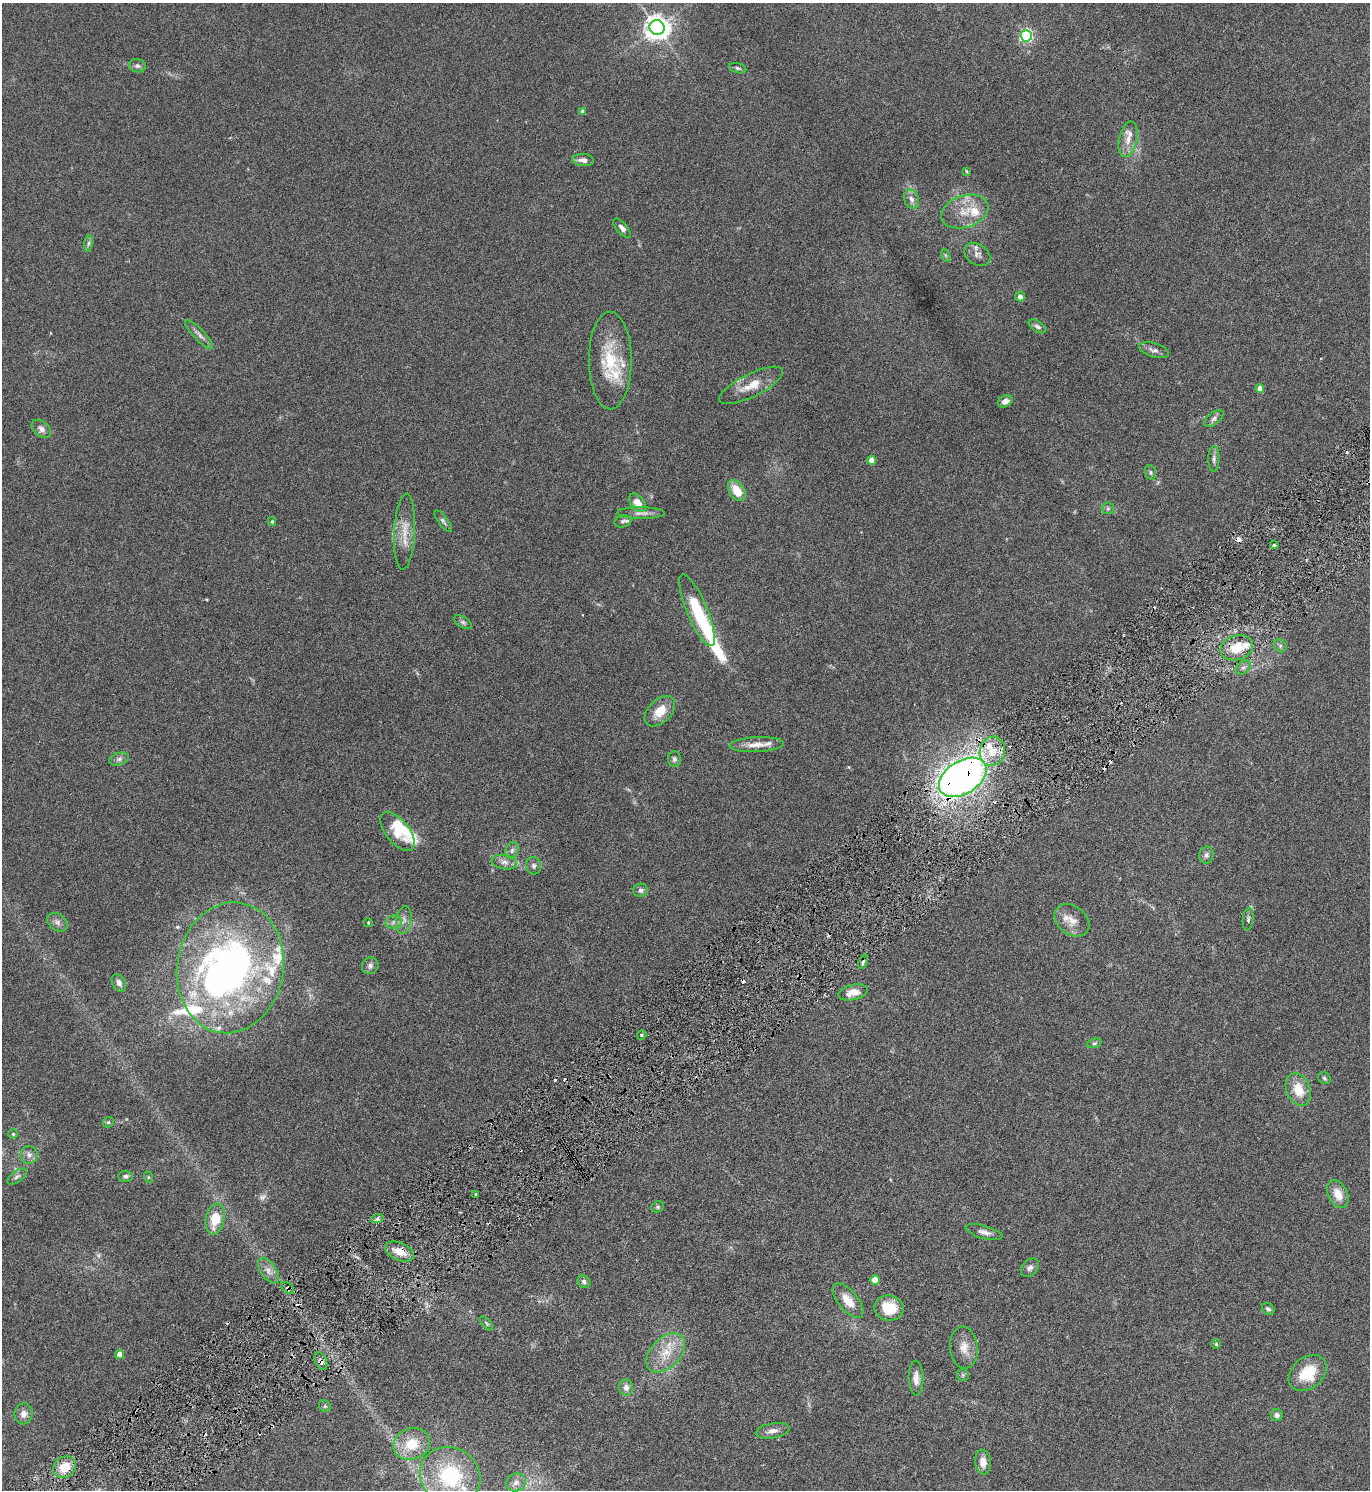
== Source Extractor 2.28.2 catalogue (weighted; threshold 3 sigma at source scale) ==
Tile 7 of 4 x 4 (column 3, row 2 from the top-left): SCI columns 2904-4271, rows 2983-4470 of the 5945 x 5961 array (HDU 1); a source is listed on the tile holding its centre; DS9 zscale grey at full resolution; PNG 1372 x 1492 px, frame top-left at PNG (2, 3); each listed source drawn as its Kron ellipse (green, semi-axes under 4 px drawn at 4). Shown black and unused: <1% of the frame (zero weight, under 3 of 6 exposures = <1% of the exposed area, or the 3 px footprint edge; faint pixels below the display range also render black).
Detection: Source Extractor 2.28.2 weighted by HDU 2 'WHT'; one run over the whole footprint, this tile lists its part. Background 0.0303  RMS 0.0036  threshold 0.0148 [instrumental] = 3 sigma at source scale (4.09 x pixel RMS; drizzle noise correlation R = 1.36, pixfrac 0.8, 0.05/0.05 arcsec/px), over >= 5 px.
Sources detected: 141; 1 too faint to see at this stretch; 4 inside a brighter object's white glare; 11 cosmic-ray / hot-pixel residue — neither listed nor drawn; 17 inside a brighter listed object's ellipse — not listed separately; the other 108 listed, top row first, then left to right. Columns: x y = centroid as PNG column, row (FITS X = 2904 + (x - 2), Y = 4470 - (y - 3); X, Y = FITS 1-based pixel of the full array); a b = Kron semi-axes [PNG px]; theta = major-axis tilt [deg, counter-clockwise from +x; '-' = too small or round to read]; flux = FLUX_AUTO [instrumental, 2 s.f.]
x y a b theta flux
657 28 7 7 - 310
1026 36 6 5 - 62
137 66 8 6 -11 1
738 68 9 5 -12 0.69
583 111 4 4 - 1.4
1128 139 18 9 78 3.3
583 160 11 6 -5 1.7
967 171 4 3 - 0.34
912 199 10 7 -69 1.7
965 212 24 16 18 7.2
622 228 11 5 -50 1.3
88 243 8 4 81 0.71
977 254 14 10 -35 1.8
945 255 6 4 -71 0.51
1020 296 5 4 - 1.8
1037 326 10 5 -33 0.88
199 334 19 5 -45 1.6
1154 350 15 7 -16 1.5
610 360 49 21 -90 17
751 385 35 11 26 6.3
1260 388 4 4 - 3.1
1005 401 8 5 30 1.6
1214 418 11 6 38 1.2
41 429 11 7 -40 1.5
1214 459 13 5 90 1.2
872 460 4 4 - 3.9
1151 472 7 5 -74 0.63
737 491 12 7 -57 6.2
637 503 10 7 -51 3.9
1108 508 6 6 - 0.65
641 513 24 6 -1 1.9
272 521 4 4 - 0.37
443 521 13 5 -53 0.76
623 521 8 6 11 0.72
405 532 38 10 87 5.8
1274 545 4 4 - 0.48
697 610 39 10 -67 18
463 622 10 5 -32 0.78
1280 646 7 5 -47 0.72
1237 648 16 12 18 7
1243 668 8 5 39 0.96
660 711 18 11 45 5.2
756 745 27 7 2 3.5
992 751 15 12 73 6.2
119 759 10 6 15 1.1
674 759 8 6 -89 0.92
963 777 26 16 32 170
398 831 23 12 -52 5.7
512 850 8 6 73 1.1
1206 855 9 7 76 1.1
504 862 13 7 -9 1.7
534 866 8 7 - 1
640 890 7 6 - 0.97
1248 919 11 5 83 0.79
404 920 14 7 81 1.7
1072 920 19 14 -39 4.2
57 922 11 8 -36 1.5
394 922 8 7 - 1.1
368 923 4 3 - 0.31
863 962 7 4 72 0.67
370 966 8 8 - 1.2
230 968 66 53 80 130
119 983 9 6 -63 1.3
853 992 15 7 14 3.3
642 1035 5 4 - 0.57
1094 1043 7 4 18 0.56
1324 1078 7 5 -34 0.6
1298 1090 17 12 -67 6.2
108 1122 6 5 - 0.49
13 1134 5 5 - 0.4
29 1155 9 8 - 1.8
125 1176 7 5 -1 0.76
17 1177 11 5 36 1
148 1177 6 4 -72 0.36
476 1194 3 3 - 0.34
1338 1194 15 9 -65 4.6
658 1207 6 5 - 0.56
215 1219 16 9 78 7.5
377 1219 6 4 18 0.7
984 1232 19 6 -15 2
400 1252 15 8 -22 4.4
1030 1268 10 7 47 1.2
268 1271 14 7 -56 2.2
875 1280 5 4 - 6.1
584 1282 7 6 - 0.83
288 1288 7 4 -41 0.67
848 1301 21 9 -50 5
889 1308 15 12 -10 8.1
1268 1309 7 5 -39 0.75
487 1323 8 4 -51 0.55
1216 1344 4 4 - 0.36
964 1347 21 14 -84 4.2
666 1353 23 15 46 7.5
120 1354 4 4 - 3.5
321 1361 9 5 -67 1.1
1308 1373 21 15 40 11
963 1375 6 6 - 0.61
916 1378 17 7 -87 2.4
626 1387 8 7 - 1.6
325 1406 6 5 - 0.59
24 1414 10 9 - 2.1
1277 1415 6 6 - 1
772 1431 17 7 10 2.1
412 1444 19 15 20 8.5
983 1462 12 8 -85 3.1
65 1467 12 10 32 5.5
450 1476 31 28 -33 26
516 1482 10 8 24 1.9
Overlapping masked pixels (flux is a lower limit): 5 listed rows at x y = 963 777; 400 1252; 288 1288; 321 1361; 65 1467